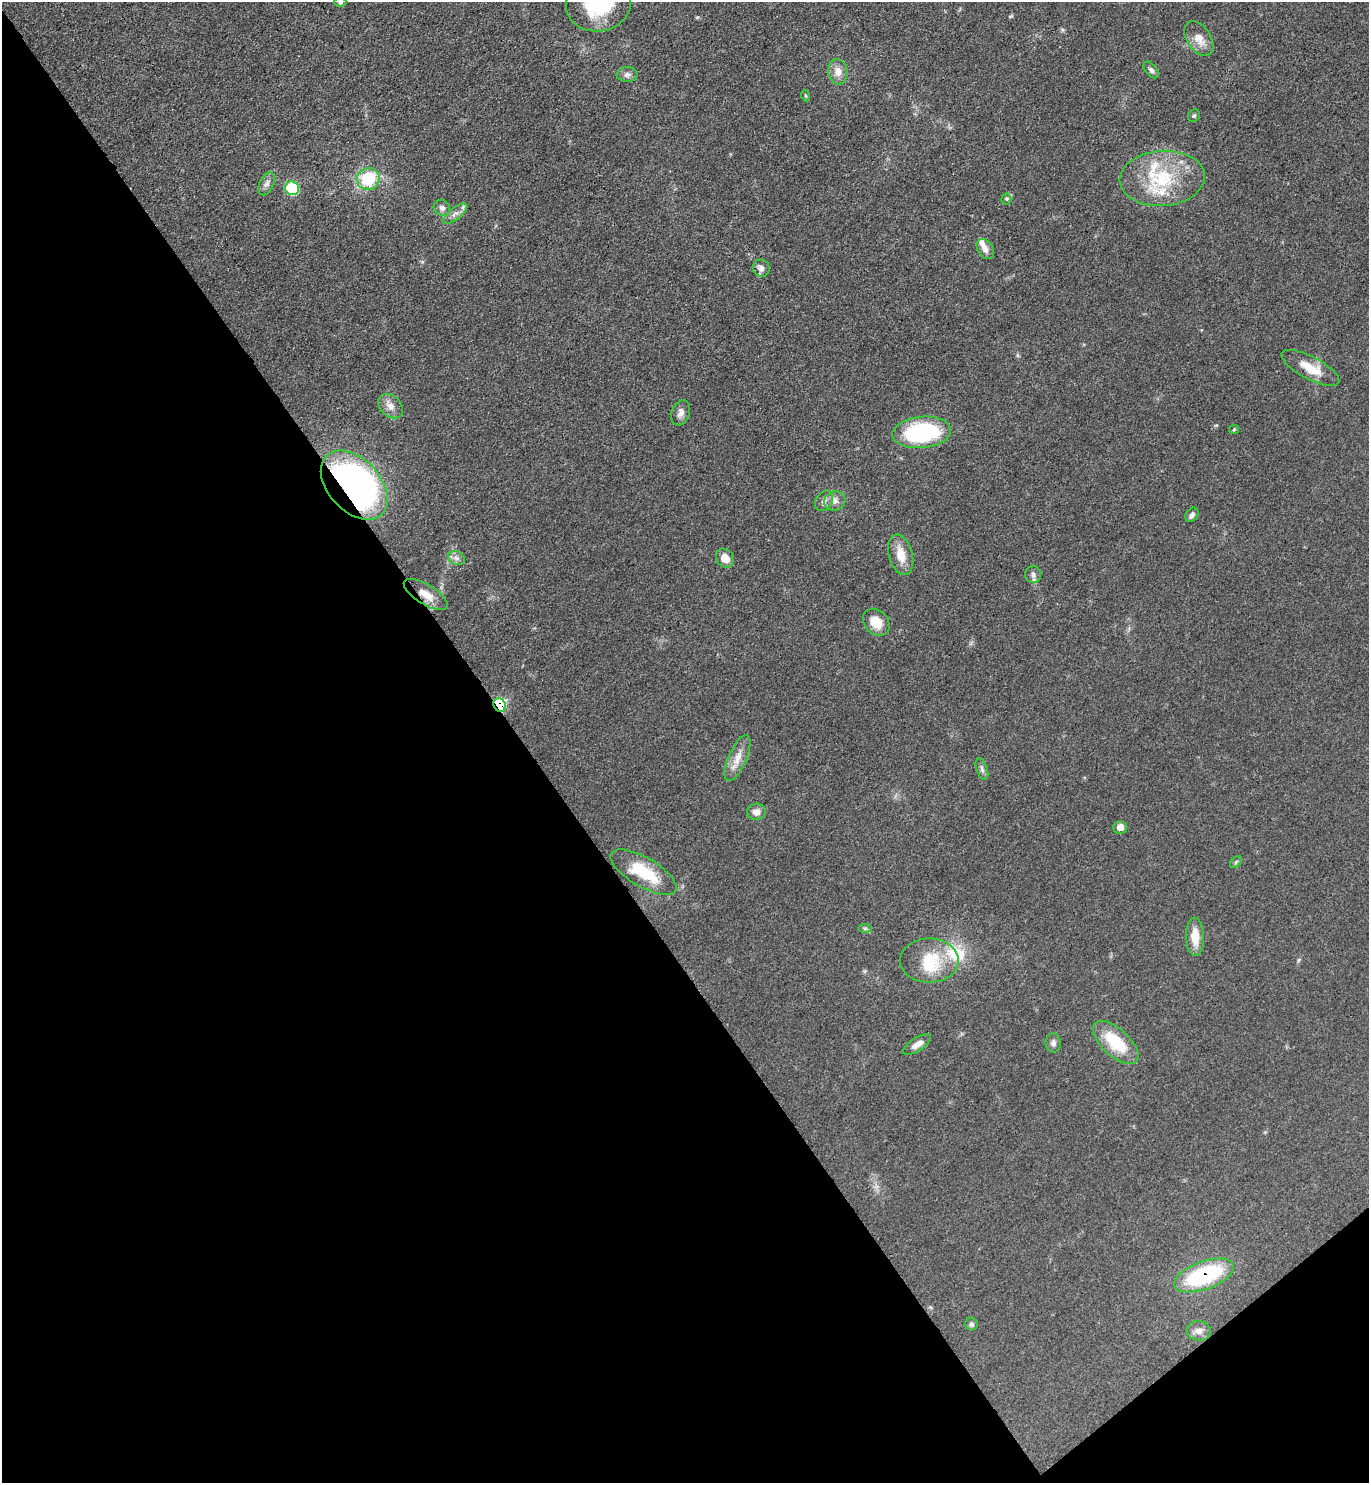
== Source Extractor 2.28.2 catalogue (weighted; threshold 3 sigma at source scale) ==
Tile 14 of 4 x 4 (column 2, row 4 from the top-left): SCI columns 1524-2890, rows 4-1484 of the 5924 x 5929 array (HDU 1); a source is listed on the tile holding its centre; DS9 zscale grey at full resolution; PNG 1371 x 1485 px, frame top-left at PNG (2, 2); each listed source drawn as its Kron ellipse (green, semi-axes under 4 px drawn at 4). Shown black and unused: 40% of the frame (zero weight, under 3 of 4 exposures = <1% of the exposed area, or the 3 px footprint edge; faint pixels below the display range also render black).
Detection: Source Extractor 2.28.2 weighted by HDU 2 'WHT'; one run over the whole footprint, this tile lists its part. Background 0.0759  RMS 0.0061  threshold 0.0275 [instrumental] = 3 sigma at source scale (4.5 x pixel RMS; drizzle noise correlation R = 1.50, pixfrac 1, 0.05/0.05 arcsec/px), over >= 5 px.
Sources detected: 53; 1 inside a brighter object's white glare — neither listed nor drawn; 4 inside a brighter listed object's ellipse — not listed separately; the other 48 listed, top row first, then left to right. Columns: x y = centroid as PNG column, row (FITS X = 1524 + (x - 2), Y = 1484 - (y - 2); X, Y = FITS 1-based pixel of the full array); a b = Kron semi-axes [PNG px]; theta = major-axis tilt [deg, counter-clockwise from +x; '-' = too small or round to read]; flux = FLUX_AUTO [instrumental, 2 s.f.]
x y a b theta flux
340 2 6 5 - 0.97
598 4 32 27 9 47
1199 38 19 12 -56 7.7
1151 70 10 5 -49 1.9
838 72 13 9 -85 5.7
627 74 10 7 -1 2.7
806 96 5 3 - 0.71
1194 116 7 5 49 1.1
1162 178 43 27 4 42
368 179 11 11 - 26
267 184 12 7 65 2.9
292 188 7 6 - 37
1006 199 5 5 - 0.94
442 208 8 7 - 2.9
455 214 15 6 39 3.4
985 249 11 7 -57 4.2
761 268 9 8 - 3.4
1310 368 32 11 -28 13
391 406 14 10 -43 5.3
681 413 13 9 70 3.6
1234 429 5 4 - 0.7
922 432 29 15 6 67
354 485 40 26 -48 240
824 501 11 8 59 2.9
835 501 11 9 22 3.7
1192 515 8 6 54 1.9
901 555 21 12 -74 10
456 558 9 6 -22 2.4
725 558 10 8 -49 6.4
1033 574 8 7 - 2.2
426 594 25 10 -32 8.6
876 622 15 12 -46 11
500 705 7 6 - 43
737 758 24 9 66 7.9
982 769 11 5 -72 1.9
756 812 9 8 - 4.4
1120 827 7 6 - 4.8
1236 862 7 4 46 0.98
644 872 37 14 -30 27
865 928 7 4 0 1.1
1195 937 19 9 -89 10
929 960 29 22 1 24
1116 1042 28 13 -42 26
1053 1043 9 7 -88 2.6
917 1044 16 6 33 4.1
1204 1275 31 14 20 63
971 1324 6 6 - 1.7
1199 1331 12 10 -5 4.1
Overlapping masked pixels (flux is a lower limit): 4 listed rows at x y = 354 485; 426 594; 500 705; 1204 1275
Isophote crosses this tile's border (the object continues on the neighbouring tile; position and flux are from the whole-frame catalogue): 2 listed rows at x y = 340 2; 598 4